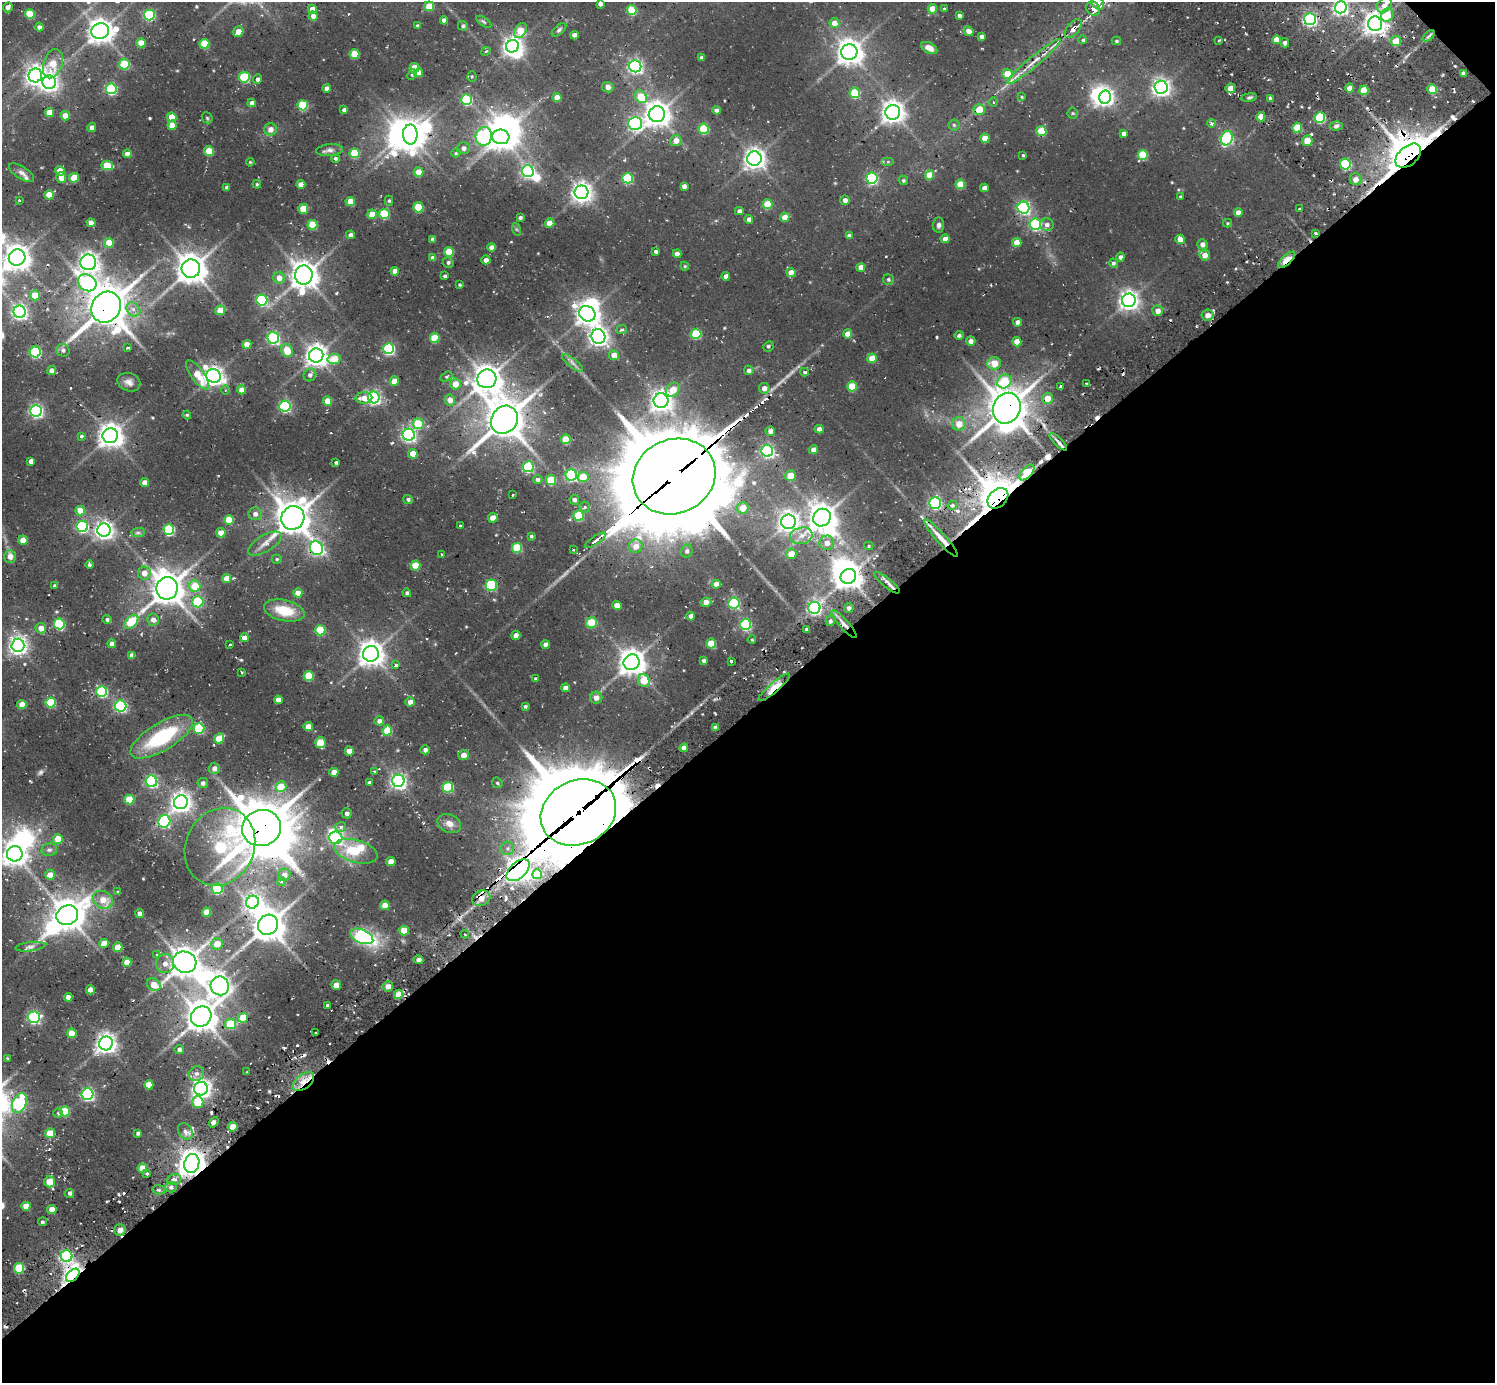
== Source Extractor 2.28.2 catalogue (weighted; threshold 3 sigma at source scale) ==
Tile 12 of 4 x 4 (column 4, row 3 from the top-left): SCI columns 4657-6149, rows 1663-3043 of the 6149 x 6134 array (HDU 1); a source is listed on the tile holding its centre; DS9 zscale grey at full resolution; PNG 1497 x 1385 px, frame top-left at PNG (2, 2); each listed source drawn as its Kron ellipse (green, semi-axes under 4 px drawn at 4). Shown black and unused: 49% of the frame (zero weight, under 2 of 3 exposures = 7% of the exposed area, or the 3 px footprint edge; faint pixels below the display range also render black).
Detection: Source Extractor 2.28.2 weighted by HDU 2 'WHT'; one run over the whole footprint, this tile lists its part. Background 0.0998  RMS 0.0095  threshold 0.0428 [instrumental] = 3 sigma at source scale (4.5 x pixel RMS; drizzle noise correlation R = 1.50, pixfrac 1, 0.05/0.05 arcsec/px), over >= 5 px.
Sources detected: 549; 2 too faint to see at this stretch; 18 inside a brighter object's white glare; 13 cosmic-ray / hot-pixel residue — neither listed nor drawn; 3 inside a brighter listed object's ellipse — not listed separately; of the other 513, all 500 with FLUX_AUTO >= 0.924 (the completeness limit of this list) listed and drawn (13 fainter detections not listed), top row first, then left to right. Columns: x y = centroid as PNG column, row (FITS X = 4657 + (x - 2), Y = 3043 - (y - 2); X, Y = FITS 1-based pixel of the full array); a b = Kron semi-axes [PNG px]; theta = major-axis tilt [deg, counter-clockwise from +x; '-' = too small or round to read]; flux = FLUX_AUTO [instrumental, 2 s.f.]
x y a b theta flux
1097 2 8 5 -54 15
600 4 4 4 - 3.2
1384 5 8 6 41 6.8
429 6 5 4 - 19
8 7 5 4 - 3.8
1341 7 6 6 - 280
312 9 4 4 - 13
932 9 4 4 - 16
944 9 4 3 - 1.1
1093 9 7 6 - 8.1
632 10 5 5 - 38
30 14 5 5 - 40
149 15 5 5 - 90
959 15 4 3 - 2.3
1387 15 7 6 - 18
313 16 4 4 - 5.1
1310 19 6 5 - 190
444 20 4 4 - 5.1
484 22 9 4 -35 1.5
834 23 5 5 - 9.1
1375 24 7 7 - 630
418 26 4 3 - 1.9
463 26 5 5 - 1.8
39 27 4 4 - 2.7
1073 29 11 6 49 4.8
559 30 8 4 40 2
100 31 9 7 16 900
520 31 8 5 55 22
969 31 5 4 - 5.8
238 32 5 5 - 8.3
574 35 4 4 - 5.9
1429 36 7 4 45 1.9
981 37 4 4 - 3.3
1083 40 4 4 - 2.1
1219 40 3 2 - 1
1277 40 4 4 - 13
1116 41 4 4 - 1.3
1396 41 5 5 - 15
141 43 4 4 - 14
1285 43 4 4 - 3
204 44 5 5 - 35
512 46 6 6 - 500
929 48 9 5 -28 6.9
486 51 5 3 - 1.5
849 52 8 8 - 940
355 54 5 5 - 23
702 57 4 4 - 2.1
1034 62 34 5 40 13
53 64 15 9 72 19
124 64 5 5 - 44
635 66 6 6 - 240
414 68 5 5 - 21
418 73 5 4 - 9.6
1463 73 4 4 - 2.9
1007 74 5 5 - 19
35 75 7 6 - 500
412 75 5 4 - 1.2
472 76 5 4 - 1.1
244 77 5 5 - 58
258 79 5 4 - 2.9
49 82 6 6 - 390
608 87 6 5 - 4.4
1161 87 6 6 - 400
327 88 4 4 - 4
1230 88 5 4 - 11
1349 88 4 4 - 6.1
111 89 5 5 - 92
1432 89 5 4 - 23
1364 90 5 4 - 19
855 93 5 5 - 48
557 97 4 4 - 10
641 97 7 5 -47 26
1022 97 4 4 - 1
1105 97 6 6 - 310
1249 97 8 4 8 1.8
1270 98 3 3 - 3.4
466 100 5 5 - 65
994 102 5 3 - 0.95
252 103 4 4 - 4.7
303 105 5 5 - 51
344 110 4 4 - 2.9
716 110 4 4 - 3.4
979 110 5 5 - 18
49 112 4 4 - 12
893 112 7 7 - 700
1073 113 5 5 - 1.2
657 114 8 8 - 900
65 116 4 4 - 13
172 117 4 4 - 19
1261 117 4 4 - 13
207 118 6 5 - 1.3
1320 118 5 5 - 62
635 123 7 6 - 170
1211 123 4 4 - 2.3
172 125 5 4 - 14
954 125 5 5 - 1.4
1336 126 7 4 4 2.6
92 128 4 4 - 5.2
1297 128 5 5 - 31
270 129 6 6 - 6.3
704 129 5 5 - 44
1041 131 5 5 - 36
410 134 10 7 -90 1000
1124 134 4 4 - 3.3
484 136 9 8 - 180
501 137 8 7 - 980
985 138 5 4 - 13
1227 138 7 5 68 130
676 140 6 5 - 7.4
1307 141 5 5 - 14
463 148 6 6 - 3.6
330 150 13 6 6 4
209 151 5 4 - 24
355 153 5 5 - 38
456 153 4 4 - 1.2
127 154 4 4 - 7.4
1023 155 3 3 - 0.96
1143 155 5 5 - 39
1408 156 15 9 40 2100
335 158 4 4 - 1.7
754 159 7 7 - 600
250 162 4 3 - 1
888 162 6 4 0 1.2
1345 164 5 5 - 69
107 165 6 4 -13 24
60 171 5 4 - 11
528 171 6 6 - 180
419 172 5 4 - 15
22 173 14 6 -33 3.4
929 175 5 4 - 17
61 178 5 5 - 8.6
74 178 5 4 - 25
628 178 5 5 - 56
872 178 5 5 - 100
1355 179 6 6 - 5.9
903 180 5 4 - 1.6
257 184 4 4 - 1.1
301 184 4 4 - 9.4
960 184 5 5 - 24
684 186 4 4 - 4.3
227 187 4 4 - 3.1
984 188 4 4 - 4.6
581 192 7 6 - 530
49 195 4 4 - 16
1181 197 4 4 - 1.6
19 200 2 2 - 0.93
845 200 5 4 - 4.2
350 201 4 4 - 11
389 201 5 4 - 1.4
768 204 5 5 - 27
418 207 5 5 - 31
1023 208 6 6 - 170
303 209 5 5 - 23
1300 209 3 3 - 3.7
739 211 4 4 - 3.4
1238 212 4 4 - 6
372 214 5 4 - 13
384 214 5 5 - 48
520 217 4 3 - 2.1
785 217 5 4 - 12
749 219 4 4 - 4.4
91 223 4 4 - 8.9
550 223 4 4 - 12
1227 223 4 4 - 0.92
1035 224 6 5 - 110
1047 224 7 6 - 3.5
312 225 5 5 - 32
939 225 7 5 86 2.6
516 229 6 4 -71 1.2
1315 233 3 3 - 1.8
350 235 4 4 - 3
849 236 4 4 - 3.3
433 239 4 4 - 3.8
945 239 4 4 - 7.2
1180 239 5 4 - 11
1017 242 4 4 - 13
109 243 5 5 - 18
1202 244 5 5 - 4.7
491 247 4 4 - 4.9
656 251 4 3 - 1.9
449 252 5 5 - 30
677 254 4 4 - 5.9
1205 255 5 5 - 7.7
1120 257 4 4 - 2.8
17 258 8 8 - 900
433 258 4 4 - 5.2
486 260 4 4 - 4.5
1286 260 11 4 42 31
88 262 8 8 - 520
448 262 5 5 - 2
1113 263 4 4 - 1.9
685 266 4 4 - 1
861 267 4 4 - 8.1
191 269 9 9 - 1200
395 271 4 4 - 8.4
791 272 4 4 - 7.7
304 275 9 8 - 1100
445 276 3 3 - 2
726 276 4 4 - 5.2
279 278 6 5 - 7.8
888 279 5 5 - 1.5
87 283 10 8 -32 170
460 285 3 3 - 1.2
35 295 5 5 - 18
262 300 5 5 - 91
1129 300 7 7 - 500
106 307 16 14 54 2300
133 309 8 6 -46 5.1
220 310 5 5 - 16
1158 311 5 5 - 6.2
20 312 6 6 - 280
587 314 8 7 - 720
1207 315 6 5 - 7.3
1017 322 4 4 - 3.8
622 329 5 4 - 1.8
696 334 5 5 - 48
847 334 4 4 - 7.1
959 335 5 4 - 2.2
598 337 7 7 - 410
273 338 6 5 - 150
435 338 5 5 - 28
971 341 4 4 - 4.2
1017 342 4 4 - 12
247 344 4 4 - 9.7
768 346 5 4 - 1.5
128 348 4 3 - 3.6
389 349 5 5 - 110
63 350 7 6 - 3.1
287 350 7 5 -65 19
35 352 5 5 - 98
316 355 7 7 - 680
614 355 5 5 - 9.8
872 358 5 4 - 16
334 359 7 5 10 21
573 363 13 4 -39 3.3
994 363 7 6 - 14
52 370 4 4 - 4.9
749 370 5 4 - 3.3
804 372 4 3 - 1.4
197 375 17 6 -54 19
310 375 7 6 - 3.4
213 376 7 6 - 500
446 376 6 4 30 1.1
487 379 9 9 - 1100
394 381 4 4 - 12
1004 381 7 6 - 37
129 382 12 9 -20 4.9
455 384 5 5 - 12
1086 384 3 3 - 1.5
852 386 5 5 - 28
1060 386 4 3 - 3.5
764 388 5 5 - 5.9
226 390 4 3 - 1
242 390 4 4 - 9.4
673 390 8 6 46 13
374 397 6 6 - 200
364 398 8 6 2 9
1047 398 5 5 - 12
450 400 5 5 - 7
327 401 4 4 - 14
661 401 7 7 - 600
285 406 5 5 - 130
1007 408 16 13 67 2100
36 411 6 6 - 200
187 415 4 3 - 1
504 420 15 13 52 2100
418 424 5 5 - 34
959 424 6 6 - 11
819 429 4 4 - 6.1
770 431 4 4 - 4.2
409 435 6 6 - 230
81 436 3 3 - 3.2
110 436 8 7 - 840
566 439 5 5 - 26
1058 442 11 3 -45 3.3
813 450 4 4 - 6.4
767 451 6 6 - 180
413 454 5 4 - 12
31 461 4 4 - 4.9
336 462 3 3 - 1.8
528 467 5 5 - 88
1027 472 9 5 47 31
571 475 6 5 - 110
674 476 42 37 24 13000
790 476 5 5 - 13
583 477 5 5 - 18
538 480 5 4 - 2.3
551 480 5 5 - 32
145 482 4 4 - 6
513 495 3 2 - 0.94
998 498 12 8 45 2200
408 499 5 4 - 2
574 500 5 4 - 2.5
935 503 6 5 - 150
952 505 5 4 - 2.1
585 507 5 5 - 2.3
743 508 6 5 - 14
80 511 5 4 - 16
255 514 6 6 - 4.2
579 516 5 5 - 39
293 518 12 11 - 1700
493 518 5 4 - 11
822 518 9 8 - 1100
229 520 5 5 - 26
788 522 7 7 - 480
82 526 6 5 - 110
460 526 3 3 - 2
104 530 6 6 - 430
169 530 5 5 - 80
138 533 7 4 1 2.1
221 533 4 4 - 9.8
531 536 3 3 - 1.4
801 536 11 8 10 7.8
941 538 24 5 -48 13
23 540 4 4 - 11
595 540 12 3 34 3.5
827 543 7 7 - 7.9
265 544 19 8 31 7.9
636 546 7 6 - 8.6
869 546 4 4 - 1.4
316 548 7 6 - 200
517 548 5 5 - 38
573 550 3 3 - 8.7
687 551 6 6 - 2.7
791 554 5 5 - 12
442 555 4 3 - 1.8
10 556 6 6 - 6.1
277 559 5 4 - 1.3
89 564 4 4 - 1.5
415 566 5 5 - 19
144 573 6 6 - 7.7
848 576 8 7 - 880
226 578 4 4 - 9.1
887 583 16 4 -39 6.3
716 584 4 4 - 6.3
491 585 5 5 - 75
55 586 4 3 - 1.7
195 586 5 5 - 23
167 588 11 10 - 1500
298 593 4 4 - 12
407 593 4 4 - 1.6
198 602 5 5 - 52
706 602 5 4 - 7.4
734 603 5 5 - 96
617 605 4 4 - 12
814 608 6 6 - 210
849 608 5 4 - 3.1
284 611 21 10 -13 25
691 616 4 4 - 6
107 619 4 4 - 1.9
153 620 6 6 - 4.7
830 621 5 4 - 2.5
131 622 8 5 47 40
591 623 5 5 - 30
59 624 5 5 - 71
745 624 5 5 - 89
844 624 18 4 -48 6.3
41 628 5 5 - 7.1
806 629 3 3 - 1.8
320 630 5 5 - 51
516 635 4 4 - 5.3
244 638 4 4 - 6.5
752 640 4 3 - 1
711 643 5 5 - 23
112 644 4 4 - 6
18 645 7 6 - 420
230 645 3 3 - 1.3
545 645 4 4 - 5.3
371 654 8 7 - 930
132 655 4 4 - 5.1
704 661 4 4 - 3.3
731 661 4 3 - 2.1
631 662 8 7 - 1000
396 665 3 3 - 2.9
242 672 3 2 - 1.1
309 676 5 5 - 31
536 679 3 3 - 1.3
644 680 7 5 -69 23
774 687 20 5 41 15
566 688 4 4 - 7.7
102 692 5 5 - 84
596 698 6 6 - 6.5
278 700 4 4 - 6.2
410 702 4 4 - 5.7
51 703 5 5 - 48
22 704 4 4 - 12
121 706 5 5 - 120
525 706 4 3 - 1.4
379 721 5 4 - 4.7
308 727 4 4 - 12
199 728 5 5 - 59
715 728 4 4 - 5.1
387 730 5 5 - 23
162 737 35 13 31 72
219 738 5 4 - 21
320 743 5 5 - 28
684 748 4 4 - 7.5
425 750 5 4 - 2.8
349 751 5 4 - 8.1
463 755 5 5 - 6.9
214 768 5 5 - 4.8
375 771 4 3 - 1.7
334 772 4 4 - 9.4
152 781 6 5 - 120
398 781 6 6 - 300
203 783 5 5 - 3
369 783 4 3 - 2.4
497 783 6 4 -45 1.4
281 787 5 5 - 24
448 787 5 5 - 61
129 799 5 5 - 27
181 802 7 7 - 560
578 812 39 32 24 11000
347 813 5 5 - 2.7
164 821 6 6 - 120
449 823 12 9 -24 7
341 827 5 4 - 3
262 828 19 18 - 3000
336 838 6 6 - 140
58 839 5 5 - 20
220 847 40 34 64 120
507 848 7 6 - 3.2
49 850 8 6 10 2.5
356 851 22 11 -16 28
15 854 8 7 - 800
391 861 4 4 - 8.3
518 870 14 8 43 730
537 874 5 5 - 24
50 875 5 5 - 7.8
284 875 6 6 - 6.6
282 881 4 4 - 2.5
217 889 5 5 - 65
118 892 4 3 - 1.6
481 898 9 7 27 8.4
103 900 10 8 -30 11
252 902 6 6 - 290
385 905 5 4 - 13
207 912 4 4 - 14
140 913 4 4 - 4.5
67 915 11 9 25 1400
268 925 10 9 - 1600
404 931 5 5 - 18
465 934 4 4 - 1.3
362 936 12 6 -23 120
104 943 5 4 - 10
217 944 6 5 - 13
30 947 15 4 7 3.4
118 947 4 4 - 13
157 954 4 4 - 1.1
419 960 5 4 - 4.5
127 962 4 4 - 9.8
185 962 12 10 -22 1500
165 964 9 9 - 6.3
154 985 7 6 - 12
336 985 5 5 - 9.8
220 986 9 9 - 480
388 986 5 5 - 6.6
90 990 4 4 - 9.3
398 994 4 4 - 16
68 997 4 4 - 5
327 1005 3 3 - 2.5
201 1016 11 9 45 1400
34 1017 6 5 - 150
243 1018 5 5 - 25
231 1024 5 5 - 32
72 1033 5 5 - 18
316 1033 2 2 - 1.2
106 1043 7 7 - 540
179 1049 4 4 - 2.8
8 1058 3 2 - 1
247 1072 3 2 - 1
196 1074 8 7 - 4.2
303 1082 12 7 37 9.9
149 1085 4 4 - 15
201 1089 7 6 - 450
87 1094 6 6 - 170
198 1102 6 5 - 31
19 1103 10 7 62 120
65 1111 5 5 - 36
58 1113 5 5 - 1.6
214 1122 6 3 52 4.3
233 1127 5 4 - 11
185 1131 9 6 -56 4.1
50 1133 5 5 - 20
138 1133 4 3 - 1.6
192 1163 10 7 74 1100
142 1168 5 4 - 14
147 1173 3 3 - 1.6
174 1179 7 5 16 4.8
49 1182 5 5 - 17
171 1187 6 5 - 2.4
159 1190 6 4 -8 2
70 1193 5 4 - 2.1
26 1206 4 4 - 12
52 1209 4 4 - 9.5
42 1222 4 4 - 1.6
120 1230 6 5 - 10
67 1256 6 6 - 110
19 1268 5 5 - 48
73 1275 8 5 44 530
Overlapping masked pixels (flux is a lower limit): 27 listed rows (the first 20) at x y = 1073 29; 979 110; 1408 156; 1315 233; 1286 260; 106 307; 1047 398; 1007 408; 1027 472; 674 476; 998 498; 293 518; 941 538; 316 548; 887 583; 844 624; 774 687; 578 812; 262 828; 518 870
Isophote crosses this tile's border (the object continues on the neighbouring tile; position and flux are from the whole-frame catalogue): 4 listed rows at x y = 1097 2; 600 4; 1341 7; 15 854